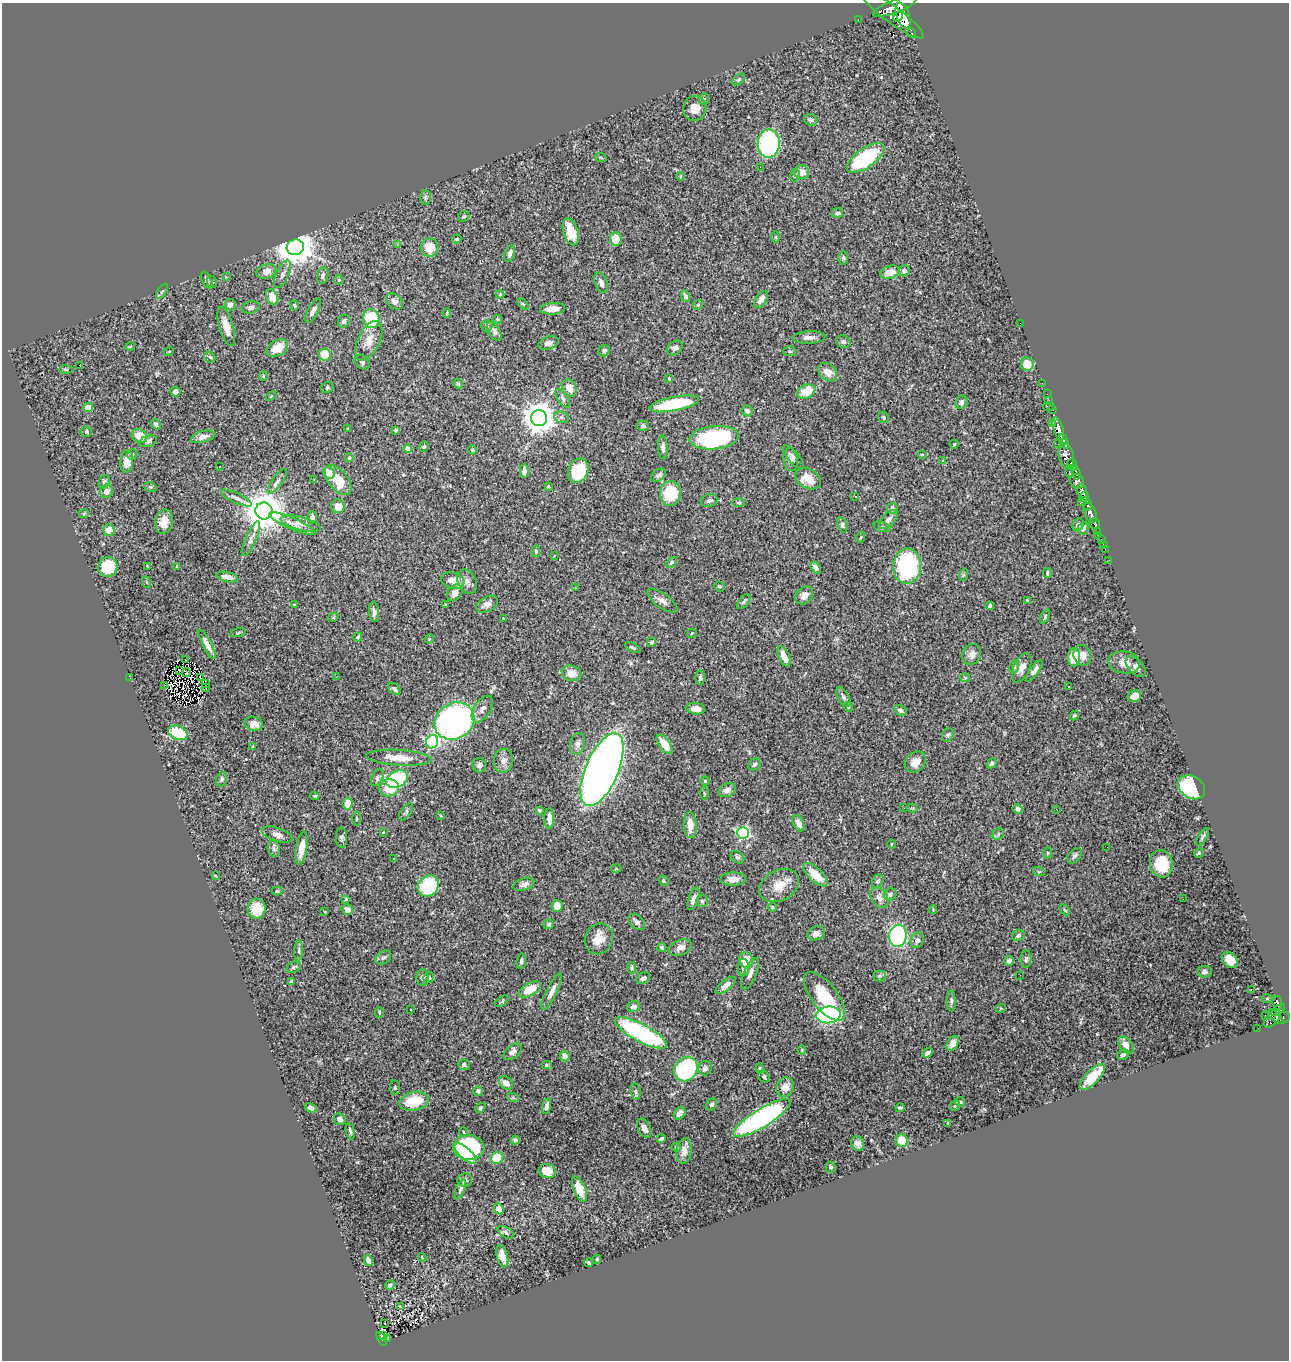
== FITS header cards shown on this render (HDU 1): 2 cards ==
NAXIS1  =                 1287
NAXIS2  =                 1358

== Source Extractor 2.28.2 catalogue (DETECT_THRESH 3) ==
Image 1287 x 1358 px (HDU 1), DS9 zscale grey, 1 PNG px = 1 image px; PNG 1291 x 1362 px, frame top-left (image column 1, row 1358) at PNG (2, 3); each listed source drawn as its Kron ellipse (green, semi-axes under 4 px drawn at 4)
Background 1.02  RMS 0.03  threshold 0.0904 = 3 sigma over >= 5 px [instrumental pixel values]
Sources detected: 429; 2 with non-positive FLUX_AUTO (blend fragments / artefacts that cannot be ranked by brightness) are neither listed nor drawn; the other 427 listed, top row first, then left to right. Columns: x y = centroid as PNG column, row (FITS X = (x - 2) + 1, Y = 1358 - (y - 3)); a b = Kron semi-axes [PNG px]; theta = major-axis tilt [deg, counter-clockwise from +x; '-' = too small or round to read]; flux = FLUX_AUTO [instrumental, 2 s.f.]
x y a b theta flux
895 7 23 6 21 5700
892 14 39 8 -37 5600
903 15 13 6 -71 4700
898 17 6 3 49 1200
858 19 3 2 - 27
912 33 5 3 - 150
739 79 7 4 39 3.5
704 99 6 5 - 3.5
695 108 12 11 - 22
811 120 7 5 -26 5.9
769 144 14 11 88 320
601 158 6 3 -20 2.4
866 158 22 9 35 160
760 167 2 2 - 24
802 172 7 7 - 24
795 175 6 5 - 3.3
681 176 4 2 - 1.6
425 197 7 5 -90 3.6
837 213 5 5 - 6.3
464 216 6 5 - 3.1
571 232 14 7 -73 50
776 237 6 4 -90 2.5
457 239 4 4 - 3.6
615 239 7 6 - 36
397 244 3 3 - 4.3
295 247 9 7 15 4900
430 248 9 9 - 41
510 254 9 5 74 8.7
843 258 6 4 90 3.2
266 271 10 7 17 16
904 271 6 5 - 7.3
890 272 10 6 20 27
282 274 15 6 65 9.5
323 275 8 5 79 6.6
226 277 3 3 - 1.4
207 280 9 5 -64 4.7
339 280 4 4 - 3
212 282 6 5 - 3.1
601 283 11 6 -69 8.4
162 291 8 4 54 3.7
500 294 4 4 - 1.9
685 296 6 4 -73 6.8
272 297 8 5 -66 32
761 299 9 5 57 12
395 301 9 6 -37 9.3
523 304 6 4 -45 2.5
230 305 6 5 - 11
698 305 5 4 - 2.8
294 306 5 4 - 2.9
251 307 9 6 13 6.8
553 309 12 5 3 23
313 311 13 5 61 10
447 313 5 3 - 2.2
371 319 9 8 - 120
497 319 4 4 - 2
344 321 6 5 - 5.8
1020 323 2 2 - 30
226 326 20 7 -73 27
487 326 6 5 - 3.5
494 332 11 5 -56 8.6
809 337 16 6 2 12
369 341 21 11 64 27
843 342 7 6 - 5.5
548 343 10 6 21 10
130 346 4 3 - 1.6
277 348 12 7 32 36
675 348 8 6 39 7.7
169 351 5 3 - 1.8
604 351 6 5 - 5.3
790 351 6 5 - 3.6
325 355 6 6 - 56
210 357 6 4 -43 3.4
362 362 8 6 -40 5.1
1027 364 6 6 - 40
79 365 3 2 - 28
66 369 7 3 0 2.8
828 372 10 8 -42 22
263 376 4 4 - 1.9
669 378 3 2 - 2.4
1042 383 2 2 - 16
458 384 5 4 - 3
327 387 6 5 - 3.3
569 388 9 7 -63 17
806 391 9 6 23 44
175 392 5 5 - 7.9
1047 394 2 2 - 15
271 396 6 3 43 2
563 398 10 5 -56 5.4
1049 400 2 2 - 16
961 402 7 5 61 8.6
674 404 25 7 11 120
1049 406 6 2 0 80
88 407 5 4 - 21
1052 410 4 2 - 55
747 411 6 5 - 6.9
561 417 7 6 - 5.3
883 417 6 5 - 3.5
539 418 8 8 - 3600
1052 423 2 2 - 22
156 424 6 4 -49 5.5
643 426 6 5 - 4.7
348 429 3 3 - 2.4
1058 429 11 4 -73 2700
395 430 4 3 - 4.2
86 432 5 5 - 3.8
140 436 8 6 -27 33
203 437 12 5 16 12
714 438 24 11 6 240
1063 439 5 3 - 1200
148 441 9 5 16 8.2
954 444 5 3 - 2.7
1058 444 2 2 - 19
1065 444 5 3 - 740
424 446 5 4 - 3.7
663 447 11 5 -89 8.4
408 449 4 4 - 23
472 450 4 4 - 2.3
132 454 5 5 - 3.4
922 454 5 3 - 2.3
1066 456 13 7 -75 1300
793 457 14 5 -49 7.6
349 458 4 3 - 2.5
790 459 11 7 -82 9
942 460 3 3 - 4.5
127 462 11 6 87 28
1072 465 6 4 -66 370
220 467 3 2 - 1.2
524 471 7 4 -89 9.9
578 471 13 9 64 96
1069 472 6 3 -89 210
329 473 6 5 - 22
1076 473 7 3 -69 530
659 475 8 5 34 6.6
808 479 14 9 -26 31
314 480 2 2 - 1.5
338 480 17 9 -50 60
277 481 15 5 54 7.8
1077 481 8 6 -44 1600
104 482 7 5 65 4.4
548 486 3 3 - 3.4
150 487 6 4 -20 3
107 491 7 6 - 11
1082 491 7 5 -72 2600
670 493 12 10 83 89
855 496 3 2 - 2.7
1084 497 5 3 - 1100
236 498 17 5 -24 9.5
709 500 8 6 15 6.7
1081 502 4 3 - 190
739 503 6 3 0 2.3
1088 505 6 3 -90 540
338 506 7 6 - 20
892 508 5 5 - 11
264 511 8 8 - 6800
84 513 5 3 - 1.9
1090 513 10 5 -66 1900
312 517 6 5 - 8.7
889 519 11 6 47 10
164 522 12 9 79 22
292 524 25 5 -23 15
300 524 21 6 -14 16
1094 524 6 5 - 470
842 525 8 5 -70 3.9
1078 525 6 5 - 6.6
882 527 9 5 -17 3.9
1083 528 6 5 - 7.9
109 530 6 5 - 19
1098 532 4 3 - 230
1098 536 3 2 - 15
861 537 5 3 - 1.9
251 539 19 5 65 9.9
1101 539 3 2 - 43
1103 544 2 2 - 11
1105 549 2 2 - 17
536 551 6 4 82 3.2
554 555 3 3 - 4.7
1109 560 2 2 - 12
671 562 6 4 46 3.4
147 566 3 2 - 1.6
177 566 4 3 - 2.7
907 566 18 14 88 230
108 567 10 9 - 70
816 567 6 4 -54 8.6
1047 573 5 3 - 2.5
963 575 6 4 71 2.6
227 577 11 5 -12 17
453 581 12 8 -15 21
146 582 6 3 -70 2.5
467 582 13 9 -63 12
719 586 5 4 - 3.3
575 588 3 2 - 1.3
455 593 9 7 49 14
804 595 10 7 45 15
1027 600 4 4 - 1.9
662 601 18 7 -36 11
744 602 9 4 53 4.4
487 604 12 7 29 13
294 605 3 2 - 1.2
445 605 3 3 - 2.2
990 606 4 3 - 4.9
374 612 10 5 -83 7.9
1045 616 7 4 64 3
333 617 6 4 30 2.5
503 618 3 2 - 1.6
238 633 8 3 14 2.2
692 633 5 3 - 1.6
358 637 5 3 - 4.1
429 639 5 3 - 1.7
651 642 5 4 - 2.9
207 644 16 4 -62 14
633 647 8 4 -27 3
972 654 11 9 64 14
1082 655 10 9 - 17
784 656 11 5 -65 28
1074 657 9 6 89 58
186 660 2 2 - 1.2
1124 662 16 11 -7 22
1014 667 6 5 - 3.8
1136 667 12 7 -47 7.3
1022 668 16 8 64 16
180 671 2 2 - 2.6
1034 671 13 4 53 9.5
186 673 4 2 - 3
571 673 10 8 -15 20
337 676 2 2 - 5.5
200 677 3 2 - 1.7
130 678 2 2 - 55
700 678 7 5 87 5.3
965 678 5 4 - 2.5
205 683 3 2 - 4.8
165 685 3 2 - 0.86
1068 687 3 2 - 5.1
206 688 4 2 - 2.7
394 689 7 4 -41 6.7
1134 696 7 6 - 21
843 697 11 5 -59 6.2
848 707 5 4 - 2.5
482 709 15 8 57 13
696 709 9 5 -6 18
900 710 7 4 -30 4.8
1074 715 5 3 - 2.7
454 721 21 17 32 750
254 724 9 7 -12 15
178 733 10 6 -23 87
948 735 7 5 64 4.4
432 742 7 6 - 320
577 744 11 7 75 10
665 744 11 5 -54 38
253 746 4 2 - 1.4
399 758 33 7 -3 39
503 761 12 9 83 13
915 762 11 9 46 19
992 763 5 4 - 3.9
754 764 6 5 - 5
479 765 7 7 - 8
602 770 39 16 67 2600
377 778 9 5 63 4.7
222 779 7 5 70 4
397 779 11 8 26 200
705 781 4 4 - 2.6
1192 787 14 10 -34 160
389 788 10 8 5 51
727 790 9 6 29 10
704 793 6 3 -89 2
315 796 4 3 - 2.6
348 803 6 5 - 23
904 808 3 3 - 2
913 808 5 4 - 2.4
1018 809 5 4 - 5.9
1056 809 2 2 - 1.1
539 810 3 3 - 3
406 812 10 5 54 5
441 816 3 2 - 1.8
549 818 10 5 89 15
356 819 7 3 -90 2.8
798 823 8 5 -65 12
690 825 13 6 -87 23
383 832 3 3 - 1.4
743 833 6 5 - 290
998 834 6 5 - 4.7
277 835 16 6 -18 12
1202 837 10 4 58 4.1
342 838 10 5 -87 5.9
891 844 4 3 - 1.6
1107 847 2 2 - 0.89
301 848 16 5 80 30
274 849 8 6 -76 5.9
1048 853 5 3 - 1.8
1199 853 5 3 - 2.8
1074 856 9 6 49 5.6
737 857 7 5 -35 4.7
394 858 2 2 - 1.7
1161 864 14 11 -79 61
616 869 5 3 - 2
1039 872 6 3 -18 2.3
215 875 3 2 - 1.8
815 875 15 6 -43 35
733 879 12 6 2 19
663 881 5 4 - 3.7
878 881 7 5 58 4.9
524 884 11 6 18 8.4
779 885 21 15 28 34
428 886 11 9 46 140
277 891 5 3 - 3.3
890 894 6 5 - 4.5
879 898 11 8 -55 12
346 899 3 3 - 2.4
694 899 12 5 72 9
1183 899 2 2 - 73
702 901 6 5 - 3.7
557 906 6 5 - 20
772 907 4 3 - 2.4
257 909 10 9 - 41
347 910 6 5 - 11
933 910 4 3 - 1.7
1065 910 6 4 -48 2.8
325 912 3 2 - 1.5
637 922 10 6 -42 7.1
549 924 5 4 - 3.3
816 933 9 6 20 12
1018 935 6 5 - 4.3
898 936 11 8 81 380
599 939 16 13 69 30
917 940 8 6 65 7.6
662 947 4 4 - 3
680 947 12 7 20 14
299 950 10 4 86 4.8
383 958 8 6 32 5.8
1026 959 9 5 87 4.6
746 960 8 7 - 30
1230 960 9 6 -44 22
521 961 8 4 84 4
1009 961 5 5 - 5.3
294 967 7 5 26 4.4
743 967 8 5 -89 13
632 968 6 3 -85 2.6
1204 972 7 5 5 5.5
750 974 17 6 67 12
1020 975 3 2 - 2.1
879 976 6 5 - 3.6
423 978 8 6 -89 5.9
429 978 6 5 - 4.5
643 978 7 5 30 7.6
291 982 4 3 - 3
726 985 12 5 38 11
530 989 12 6 29 34
1251 989 3 2 - 150
552 992 20 5 64 15
824 996 29 13 -52 80
1267 999 5 3 - 2
502 1001 8 4 36 2.7
951 1001 10 4 -89 4.7
1277 1003 7 4 -81 220
633 1007 6 5 - 8.1
1001 1008 5 3 - 1.6
411 1009 3 3 - 7.9
1278 1010 8 3 40 360
379 1012 5 4 - 2.6
828 1015 12 8 6 390
1265 1015 2 2 - 11
1275 1016 9 4 -39 500
1282 1018 8 5 23 670
1272 1019 10 6 48 440
1258 1028 2 2 - 6
641 1033 29 8 -28 310
953 1043 8 5 57 15
1126 1045 10 6 -53 14
802 1050 5 3 - 1.5
513 1052 10 6 40 8.9
927 1053 5 3 - 6.2
1123 1055 6 5 - 4.2
565 1056 5 4 - 10
464 1065 6 5 - 5.2
547 1065 5 4 - 2.8
705 1068 7 6 - 8.1
760 1068 5 3 - 2.2
686 1069 13 11 51 360
764 1077 6 5 - 3.8
1092 1077 17 7 45 39
506 1083 7 5 -41 15
395 1087 7 5 -84 3.3
785 1087 10 8 66 21
478 1091 5 4 - 5.4
635 1091 8 5 -82 4.5
513 1098 6 3 -19 2.4
414 1101 15 9 14 58
960 1102 5 5 - 2.9
712 1104 6 5 - 5.4
546 1106 8 4 76 8.2
955 1106 6 4 51 3.1
311 1108 6 4 -31 7.2
480 1108 5 3 - 2.6
900 1108 4 3 - 3.2
680 1113 7 5 52 13
762 1118 33 9 31 530
340 1119 6 5 - 8.5
948 1123 3 3 - 2.7
644 1128 10 6 -63 9.3
350 1131 8 3 -78 4
464 1132 5 3 - 1.7
661 1139 4 3 - 5
515 1140 4 4 - 4.8
902 1140 6 5 - 33
858 1144 7 6 - 9.1
469 1147 16 12 -5 220
676 1147 4 4 - 2.9
684 1151 13 7 82 15
466 1154 14 5 -41 69
497 1158 6 5 - 64
831 1167 5 5 - 4.3
547 1171 9 7 -11 20
464 1180 7 6 - 5.4
460 1189 10 4 67 6.1
580 1189 13 6 -67 37
499 1209 5 5 - 22
506 1232 9 5 -32 5.3
502 1256 11 5 -76 18
422 1257 4 2 - 1.3
597 1259 5 3 - 2.9
368 1260 5 4 - 8.2
588 1263 4 3 - 2.8
390 1285 5 4 - 3.7
400 1307 3 3 - 9.6
385 1323 3 2 - 5.7
384 1336 3 3 - 41
382 1339 8 4 -61 180
387 1339 4 3 - 41
At the frame edge (FLAGS 8, measured only in part): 1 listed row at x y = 895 7
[2 non-positive-flux detections neither listed nor drawn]